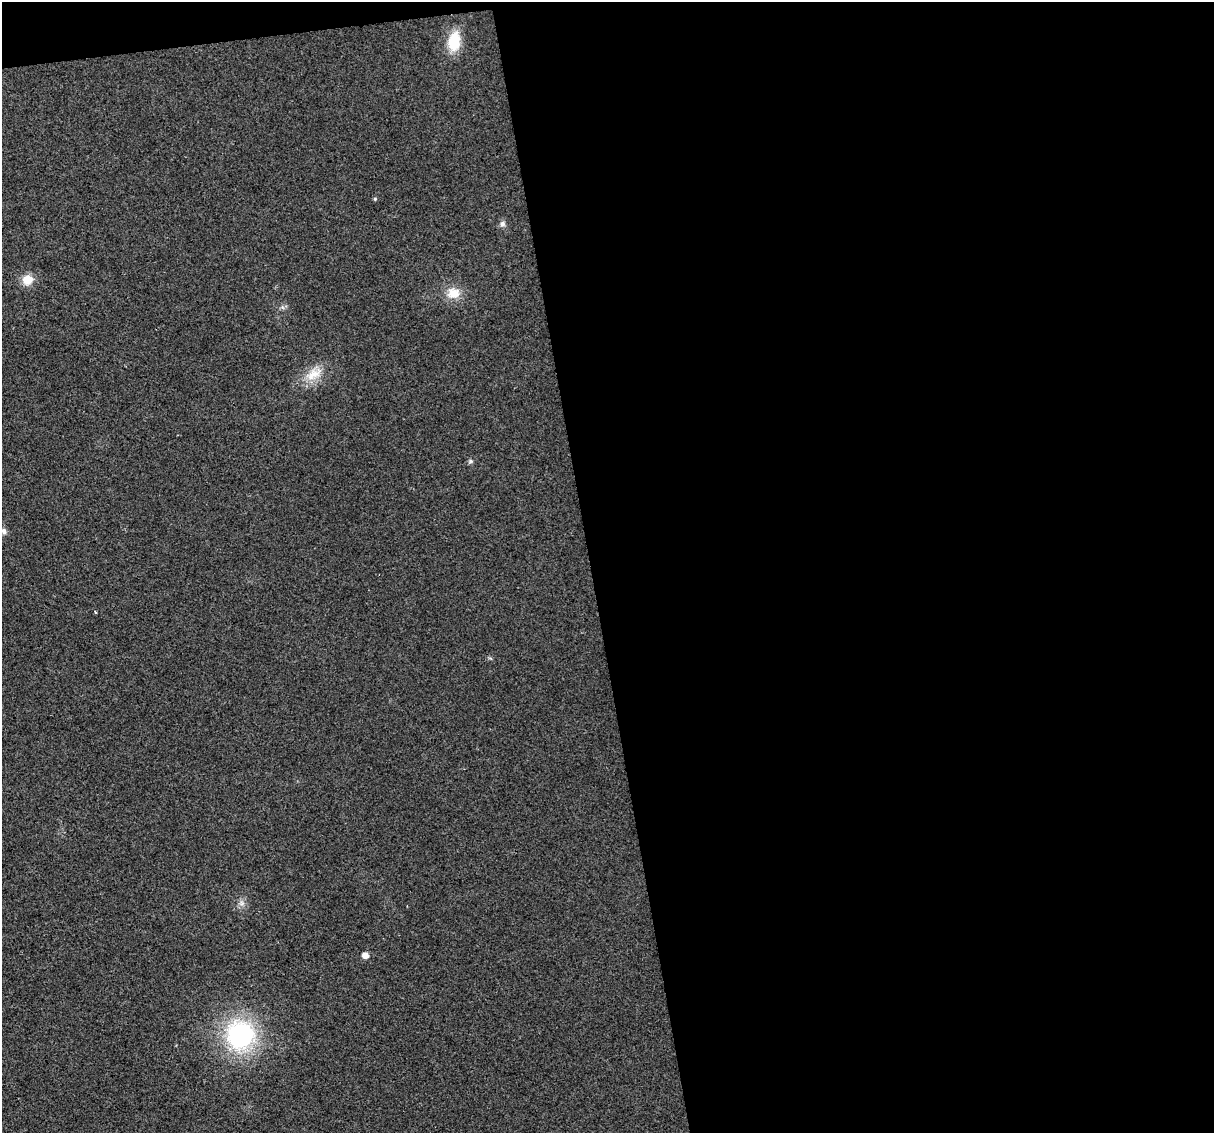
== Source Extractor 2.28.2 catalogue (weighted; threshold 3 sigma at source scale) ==
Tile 4 of 4 x 4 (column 4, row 1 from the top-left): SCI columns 3637-4848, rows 3465-4595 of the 4848 x 4619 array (HDU 1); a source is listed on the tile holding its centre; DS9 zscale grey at full resolution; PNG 1216 x 1135 px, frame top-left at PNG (2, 2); no overlay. Shown black and unused: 53% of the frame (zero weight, under 2 of 3 exposures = <1% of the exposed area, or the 3 px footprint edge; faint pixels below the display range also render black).
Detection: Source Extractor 2.28.2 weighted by HDU 2 'WHT'; one run over the whole footprint, this tile lists its part. Background 0.0271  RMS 0.0062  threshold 0.0281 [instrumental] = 3 sigma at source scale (4.5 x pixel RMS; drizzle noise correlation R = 1.50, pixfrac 1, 0.0396/0.0396 arcsec/px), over >= 5 px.
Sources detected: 12; all 12 listed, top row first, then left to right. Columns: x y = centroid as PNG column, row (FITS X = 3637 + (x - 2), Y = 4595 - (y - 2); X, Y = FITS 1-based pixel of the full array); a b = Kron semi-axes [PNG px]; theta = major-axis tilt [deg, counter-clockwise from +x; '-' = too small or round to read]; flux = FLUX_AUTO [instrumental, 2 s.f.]
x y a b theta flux
454 41 24 15 81 18
375 199 5 4 - 0.86
502 224 8 7 - 2.3
27 280 13 12 - 8.5
453 293 19 16 -4 11
314 374 29 14 26 14
470 461 7 6 - 1.4
4 531 8 7 - 2.2
95 612 3 3 - 0.59
241 903 10 8 -78 3.1
365 955 5 5 - 5.4
240 1035 29 27 83 95